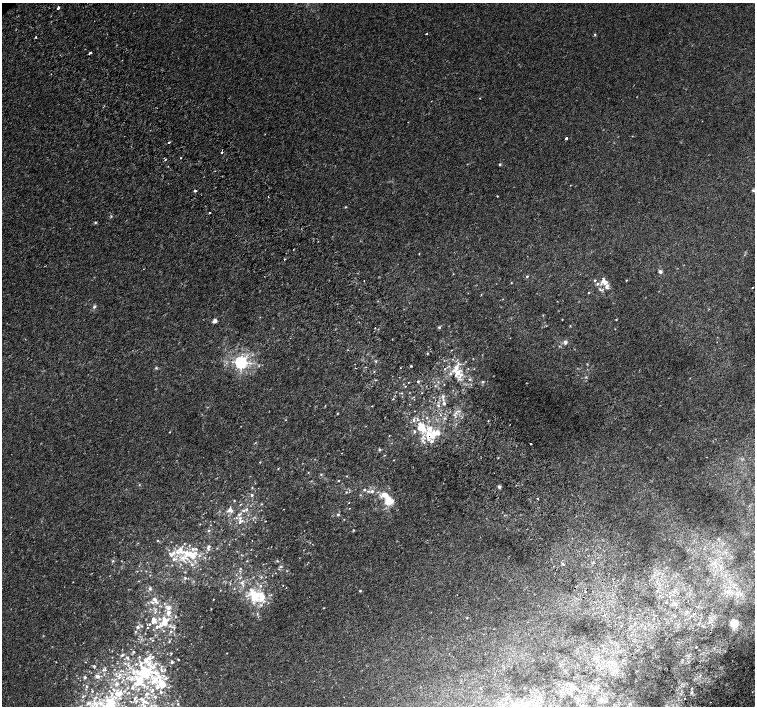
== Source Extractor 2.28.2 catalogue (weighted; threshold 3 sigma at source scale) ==
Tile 6 of 4 x 4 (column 2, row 2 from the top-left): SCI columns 1557-3061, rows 3071-4478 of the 6116 x 6079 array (HDU 1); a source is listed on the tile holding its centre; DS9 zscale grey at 2 x 2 block average (1 PNG px = mean of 2 x 2 image px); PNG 757 x 708 px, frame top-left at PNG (2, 3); no overlay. Shown black and unused: <1% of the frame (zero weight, under 2 of 3 exposures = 3% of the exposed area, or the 3 px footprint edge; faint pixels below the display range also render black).
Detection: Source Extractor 2.28.2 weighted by HDU 2 'WHT'; one run over the whole footprint, this tile lists its part. Background 0.00214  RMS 0.0025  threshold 0.0111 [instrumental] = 3 sigma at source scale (4.5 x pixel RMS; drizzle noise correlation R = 1.50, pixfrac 1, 0.0396/0.0396 arcsec/px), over >= 5 px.
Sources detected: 275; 1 too faint to see at this stretch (2 x 2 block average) — not listed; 65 inside a brighter listed object's ellipse — not listed separately; the other 209 listed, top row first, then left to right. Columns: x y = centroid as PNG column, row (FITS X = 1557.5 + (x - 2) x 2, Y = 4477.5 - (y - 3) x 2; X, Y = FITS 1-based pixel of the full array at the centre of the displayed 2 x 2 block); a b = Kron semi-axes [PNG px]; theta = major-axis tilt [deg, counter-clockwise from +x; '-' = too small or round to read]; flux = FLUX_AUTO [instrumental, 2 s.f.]
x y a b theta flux
58 8 3 2 - 7.1
427 34 2 2 - 0.67
595 34 3 2 - 0.44
36 37 2 2 - 1.2
90 52 2 2 - 5.1
480 98 2 2 - 0.29
431 101 2 2 - 0.25
566 138 2 2 - 3.4
169 142 2 2 - 0.54
222 152 2 2 - 3.6
181 158 2 2 - 0.34
165 160 3 2 - 0.39
500 164 3 3 - 0.57
570 185 2 2 - 0.19
753 190 3 3 - 0.67
195 191 2 2 - 6.1
497 196 2 2 - 0.42
345 207 3 2 - 0.42
210 212 2 2 - 0.87
111 216 3 2 - 0.41
95 222 4 3 - 0.56
419 254 2 2 - 0.29
284 259 2 2 - 2.5
660 272 4 4 - 1.3
453 274 2 2 - 0.28
527 276 2 2 - 0.84
595 280 3 2 - 0.73
626 280 2 2 - 0.38
364 281 2 2 - 0.3
605 282 7 5 -27 3.6
511 283 2 2 - 0.3
597 284 6 3 40 0.99
752 287 2 2 - 0.24
600 290 5 3 - 0.86
589 293 2 2 - 0.43
481 295 3 2 - 0.26
94 307 5 4 - 0.97
543 315 2 2 - 0.27
562 319 2 2 - 0.28
616 320 2 2 - 0.43
215 321 4 3 - 2.4
439 327 3 3 - 1
375 328 2 2 - 1.2
615 329 2 2 - 0.26
565 342 4 3 - 1.7
451 350 2 2 - 0.24
427 353 2 2 - 0.42
376 361 3 2 - 0.46
241 362 3 3 - 170
587 364 3 2 - 0.39
411 366 2 2 - 0.91
366 367 2 2 - 0.44
456 367 10 7 47 5
156 368 3 3 - 0.63
445 369 2 2 - 0.33
461 375 5 3 - 1.6
418 381 3 2 - 0.61
408 382 2 2 - 0.24
483 382 4 3 - 0.64
444 384 2 2 - 0.19
405 386 2 2 - 0.27
435 386 3 2 - 0.29
402 393 3 2 - 0.33
422 393 2 2 - 0.21
443 396 4 3 - 0.8
393 399 2 2 - 0.39
444 403 3 2 - 0.84
438 405 4 3 - 0.64
372 406 3 2 - 0.26
458 411 3 2 - 0.54
337 413 2 2 - 0.47
417 419 7 3 -59 1
285 420 2 2 - 0.29
488 420 2 2 - 0.35
414 421 4 2 - 0.64
510 424 2 2 - 0.2
421 427 6 5 - 13
430 429 7 5 43 4
414 431 3 3 - 0.91
170 432 2 2 - 0.28
432 435 9 5 59 6.2
424 442 3 3 - 0.73
531 444 2 2 - 1.2
380 449 3 3 - 0.64
342 453 2 2 - 0.24
384 455 3 2 - 0.32
498 458 2 2 - 0.28
260 462 2 2 - 0.28
278 469 2 2 - 0.38
308 472 2 2 - 0.3
321 474 3 3 - 0.49
347 476 2 2 - 0.3
338 481 3 2 - 0.34
499 487 4 4 - 1.1
252 488 3 3 - 0.46
364 490 3 3 - 0.81
368 491 5 3 - 0.81
372 491 4 3 - 1.2
346 492 3 3 - 0.46
252 495 4 3 - 0.85
360 495 3 3 - 0.39
538 498 2 2 - 0.39
234 501 3 2 - 0.26
389 501 9 7 -52 9.8
349 503 2 2 - 0.24
261 504 3 2 - 0.46
349 508 2 2 - 0.22
247 509 4 3 - 0.73
230 510 4 4 - 2.8
239 514 7 3 34 1.3
338 514 3 3 - 0.72
240 518 4 3 - 1
344 519 2 2 - 0.25
240 522 5 3 - 0.9
200 524 2 2 - 0.24
209 530 3 2 - 0.51
353 530 3 2 - 0.38
718 539 3 3 - 0.54
158 541 3 2 - 0.46
184 544 3 2 - 0.36
189 545 3 3 - 0.37
209 546 4 4 - 1.2
177 552 6 5 - 2.3
171 554 8 6 -19 2.5
189 554 12 8 -1 8.3
113 561 3 3 - 0.49
247 561 2 2 - 0.28
277 561 3 2 - 0.33
192 564 4 3 - 0.78
563 564 2 2 - 5.7
281 566 4 3 - 0.78
146 571 2 2 - 0.26
240 571 3 3 - 0.47
287 571 3 2 - 0.31
150 575 3 2 - 0.24
185 578 4 3 - 0.62
138 581 2 2 - 0.22
242 582 6 5 - 1.6
283 585 2 2 - 0.22
286 587 2 2 - 0.22
150 589 4 3 - 1.1
234 589 2 2 - 0.28
220 590 2 2 - 0.21
360 591 3 3 - 0.49
585 592 2 2 - 0.39
248 595 7 3 25 1.5
262 597 16 12 -82 12
154 599 6 3 -29 1.8
213 599 2 2 - 0.2
152 602 5 3 - 1.1
666 602 2 2 - 3.3
168 607 4 4 - 2.5
324 608 3 2 - 0.26
604 614 2 2 - 0.27
467 618 3 2 - 0.34
154 620 10 7 -69 4.3
165 621 17 8 45 9.8
734 623 4 4 - 16
621 626 2 2 - 0.51
703 626 3 2 - 0.39
137 627 3 3 - 1.7
147 628 3 2 - 0.37
174 628 5 3 - 0.72
135 631 3 2 - 0.44
171 631 3 2 - 0.59
152 640 3 2 - 0.36
169 641 5 2 - 0.5
602 645 2 2 - 0.24
696 647 2 2 - 0.45
133 652 2 2 - 0.62
171 653 3 2 - 0.39
227 653 2 2 - 0.26
122 655 3 3 - 0.54
139 657 2 2 - 0.39
128 658 6 3 -64 0.73
149 658 7 4 -12 1.6
178 659 3 2 - 0.39
172 662 3 2 - 0.99
125 663 3 2 - 0.42
149 664 7 4 48 2.4
128 665 3 2 - 0.51
94 666 3 3 - 0.64
144 669 15 5 -32 5.3
103 670 3 3 - 0.48
137 671 8 4 -56 2
120 674 4 3 - 0.86
97 676 5 4 - 1.7
85 677 3 3 - 0.84
157 678 16 14 14 13
131 679 5 4 - 1.1
139 679 9 5 37 4
117 684 4 3 - 0.97
87 686 4 3 - 0.57
572 686 4 3 - 1.3
168 687 3 2 - 0.26
132 688 3 3 - 0.58
92 691 2 2 - 0.34
161 692 3 3 - 0.91
691 693 3 3 - 0.63
147 694 5 3 - 0.9
83 696 3 3 - 0.49
155 697 3 3 - 0.63
685 698 2 2 - 0.27
135 699 5 3 - 0.65
143 700 6 3 -29 1.5
94 702 7 4 -82 2.1
88 703 7 4 25 1.6
111 703 19 11 36 18
178 704 3 3 - 0.57
Overlapping masked pixels (flux is a lower limit): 1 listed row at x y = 432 435
Isophote crosses this tile's border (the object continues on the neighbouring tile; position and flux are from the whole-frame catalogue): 1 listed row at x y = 111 703
Diffuse or blended objects may show on this block-average render without a row.